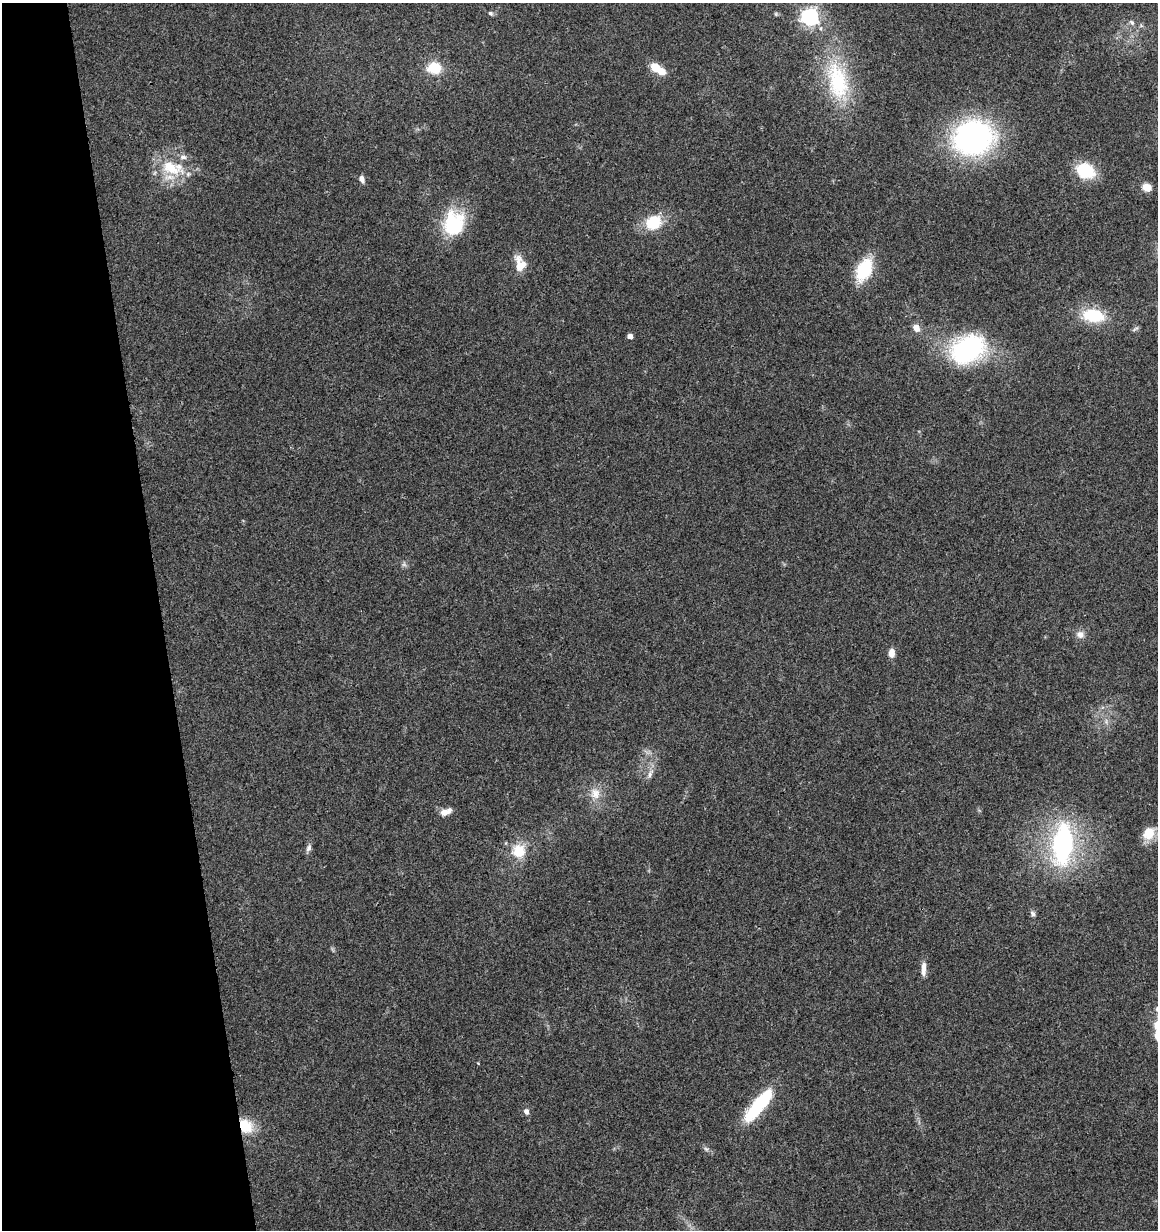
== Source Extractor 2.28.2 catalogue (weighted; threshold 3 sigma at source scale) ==
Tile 5 of 4 x 4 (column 1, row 2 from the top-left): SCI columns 44-1199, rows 2518-3745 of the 4760 x 5028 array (HDU 1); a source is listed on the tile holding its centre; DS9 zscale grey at full resolution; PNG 1160 x 1232 px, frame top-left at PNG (2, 3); no overlay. Shown black and unused: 14% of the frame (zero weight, under 3 of 4 exposures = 5% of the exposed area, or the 3 px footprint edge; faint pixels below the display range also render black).
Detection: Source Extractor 2.28.2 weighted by HDU 2 'WHT'; one run over the whole footprint, this tile lists its part. Background 0.043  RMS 0.0036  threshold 0.016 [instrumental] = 3 sigma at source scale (4.5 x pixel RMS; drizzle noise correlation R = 1.50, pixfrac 1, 0.0396/0.0396 arcsec/px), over >= 5 px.
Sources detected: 42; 1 too faint to see at this stretch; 2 inside a brighter object's white glare — not listed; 4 inside a brighter listed object's ellipse — not listed separately; the other 35 listed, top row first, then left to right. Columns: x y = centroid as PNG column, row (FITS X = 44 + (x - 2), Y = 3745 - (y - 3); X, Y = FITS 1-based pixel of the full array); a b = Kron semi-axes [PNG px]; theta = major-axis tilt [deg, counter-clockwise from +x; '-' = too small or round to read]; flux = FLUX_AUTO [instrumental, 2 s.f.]
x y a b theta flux
490 13 7 5 -38 0.76
776 14 6 4 -47 0.48
810 17 7 7 - 130
1132 22 9 5 -44 0.96
655 67 9 8 - 5.4
434 68 14 12 -6 9.2
838 81 57 28 -77 31
973 138 45 37 10 77
171 168 34 17 -25 14
1086 171 15 12 -19 18
362 179 9 6 -68 1.6
1147 187 8 7 - 4.5
452 222 37 23 54 19
653 222 17 14 32 13
520 264 20 12 -78 5.7
864 270 21 13 64 20
1093 315 24 14 -9 16
916 328 9 7 -50 2.5
630 336 4 4 - 2
968 349 24 16 31 73
1080 634 11 10 - 2.2
891 653 8 6 85 3.2
650 774 15 6 64 2
595 793 16 14 87 4.9
444 812 13 8 2 2.4
1149 833 15 13 62 6.6
1062 844 45 22 84 57
309 848 12 6 69 1.3
518 851 12 12 - 9.7
1033 914 7 6 - 1
923 971 13 7 85 2.2
1157 1025 17 10 71 4.1
759 1105 41 11 51 27
526 1111 5 5 - 1.7
245 1126 16 13 -43 10
Overlapping masked pixels (flux is a lower limit): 1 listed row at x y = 245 1126
Isophote crosses this tile's border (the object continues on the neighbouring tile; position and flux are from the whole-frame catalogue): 1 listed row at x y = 1157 1025